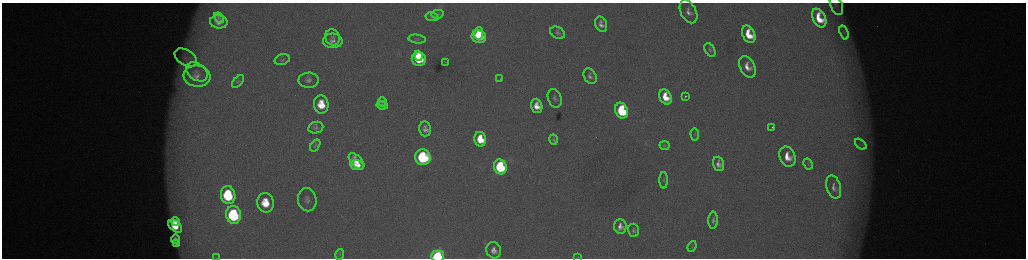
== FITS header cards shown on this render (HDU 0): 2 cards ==
NAXIS1  =                 2048 /fastest changing axis
NAXIS2  =                  512 /next to fastest changing axis

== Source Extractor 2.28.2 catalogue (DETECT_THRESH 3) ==
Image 2048 x 512 px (HDU 0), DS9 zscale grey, zoomed out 1/2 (1 PNG px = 2 x 2 image px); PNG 1028 x 260 px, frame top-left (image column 1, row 511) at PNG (2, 3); each listed source drawn as its Kron ellipse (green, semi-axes under 4 px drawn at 4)
Background 176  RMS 2.1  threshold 6.18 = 3 sigma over >= 5 px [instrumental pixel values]
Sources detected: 76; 4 cannot appear on this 1/2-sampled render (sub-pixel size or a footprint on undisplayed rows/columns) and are neither listed nor drawn; the other 72 listed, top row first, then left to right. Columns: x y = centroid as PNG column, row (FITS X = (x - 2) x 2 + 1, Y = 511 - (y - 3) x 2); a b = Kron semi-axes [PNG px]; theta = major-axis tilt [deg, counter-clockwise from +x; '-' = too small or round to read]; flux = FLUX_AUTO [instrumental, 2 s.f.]
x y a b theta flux
836 5 11 5 -68 1500
688 12 12 7 -62 3200
437 14 6 4 12 660
432 17 6 3 -12 470
219 18 6 4 -41 1100
819 18 10 6 -64 11000
219 22 9 6 -8 3200
601 24 8 5 -66 2600
844 32 7 2 -70 500
478 33 6 4 84 6700
558 33 8 5 -31 1200
749 34 9 6 -64 11000
333 37 8 7 - 1600
479 37 7 6 - 19000
417 39 9 4 -8 910
333 41 10 7 -3 2500
710 50 7 4 -59 940
419 56 5 3 - 8800
186 58 12 7 -33 3200
419 59 7 7 - 29000
282 60 8 5 16 880
445 62 4 2 - 250
747 67 11 7 -63 4700
197 72 12 8 -36 3400
197 76 13 10 -6 4200
590 76 8 6 -59 1700
500 79 2 1 - 550
309 80 10 7 0 2200
238 81 7 3 51 720
685 96 2 2 - 1300
665 97 8 6 -66 9200
555 98 9 6 -70 1500
382 102 5 4 - 630
321 104 9 7 -84 10000
382 105 6 4 -8 1500
537 106 7 5 -72 5300
622 111 8 6 -69 39000
772 127 2 1 - 500
316 128 8 6 11 1300
425 129 7 6 - 2400
695 134 6 3 -86 420
480 139 7 6 - 11000
554 140 5 3 - 810
861 144 7 2 -42 480
315 145 7 3 55 480
665 145 5 4 - 830
423 157 8 7 - 58000
787 157 10 7 -65 7300
356 161 10 5 -48 6100
719 164 7 5 -72 2600
808 164 6 3 -62 620
357 165 7 5 -8 5400
500 167 7 6 - 50000
664 180 8 4 -90 870
834 187 12 7 -74 2500
228 195 9 7 -81 34000
307 200 11 9 -78 2700
265 203 10 8 -79 11000
233 215 9 7 -79 61000
713 220 8 5 88 1400
175 222 4 3 - 3600
175 226 8 5 -41 8300
620 226 7 6 - 3200
633 230 7 5 -74 1100
175 239 5 3 - 1300
176 243 4 3 - 1300
692 246 5 2 - 380
494 250 8 7 - 3200
340 254 5 3 - 450
438 256 6 5 - 81000
578 257 2 2 - 150
216 258 3 2 - 150
At the frame edge (FLAGS 8, measured only in part): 4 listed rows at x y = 836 5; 438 256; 578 257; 216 258
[4 sub-pixel or undisplayed-footprint detections neither listed nor drawn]